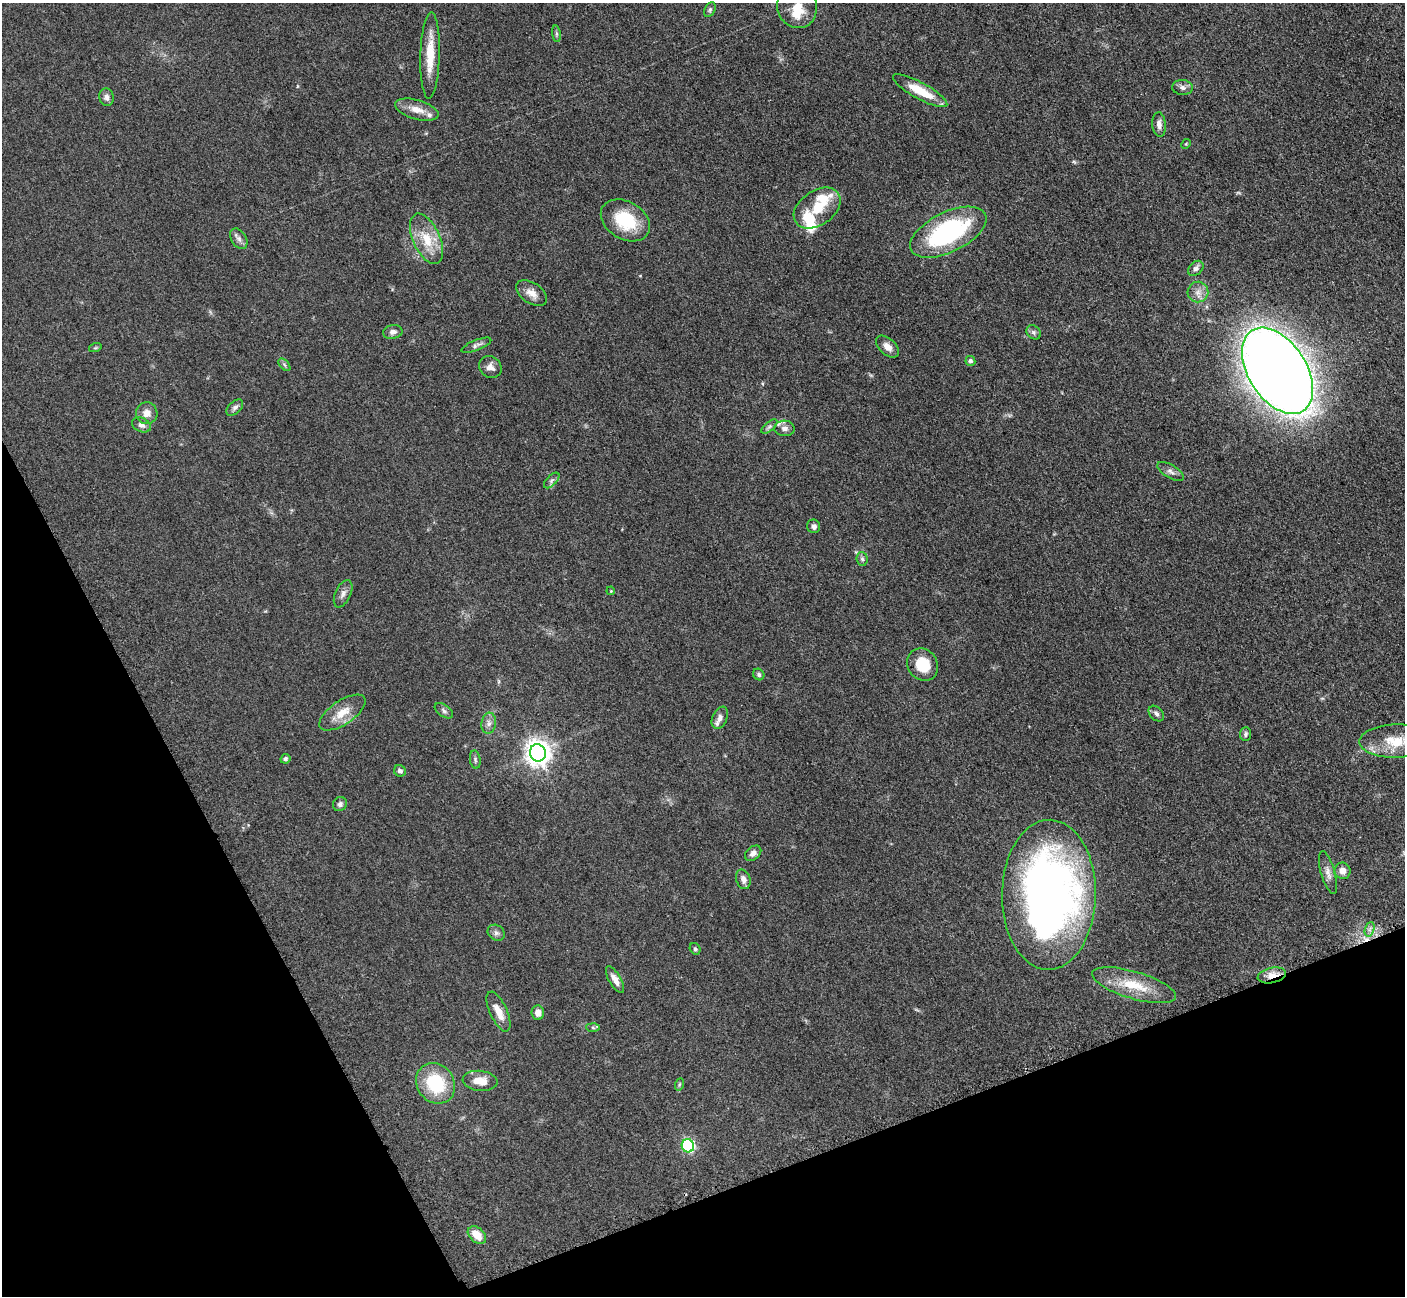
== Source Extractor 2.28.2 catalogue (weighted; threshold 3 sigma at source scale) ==
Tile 14 of 4 x 4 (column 2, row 4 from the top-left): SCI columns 1423-2825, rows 298-1591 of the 5698 x 5663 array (HDU 1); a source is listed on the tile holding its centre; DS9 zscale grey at full resolution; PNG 1407 x 1298 px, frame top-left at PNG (2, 3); each listed source drawn as its Kron ellipse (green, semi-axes under 4 px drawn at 4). Shown black and unused: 21% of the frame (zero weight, under 3 of 5 exposures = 4% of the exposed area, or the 3 px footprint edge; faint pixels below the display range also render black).
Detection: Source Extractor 2.28.2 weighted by HDU 2 'WHT'; one run over the whole footprint, this tile lists its part. Background 0.0525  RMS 0.0056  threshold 0.0251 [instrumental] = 3 sigma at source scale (4.5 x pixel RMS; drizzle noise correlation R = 1.50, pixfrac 1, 0.05/0.05 arcsec/px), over >= 5 px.
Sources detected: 79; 1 inside a brighter object's white glare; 1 cosmic-ray / hot-pixel residue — neither listed nor drawn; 6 inside a brighter listed object's ellipse — not listed separately; the other 71 listed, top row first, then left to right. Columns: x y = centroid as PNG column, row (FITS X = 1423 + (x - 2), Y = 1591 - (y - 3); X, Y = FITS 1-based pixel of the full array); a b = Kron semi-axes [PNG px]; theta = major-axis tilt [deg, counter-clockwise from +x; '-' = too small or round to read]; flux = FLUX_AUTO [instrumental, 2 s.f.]
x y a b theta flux
797 7 21 19 -71 12
710 10 8 5 64 1.1
556 34 8 4 -82 1.1
430 55 43 9 88 14
1182 88 10 7 -5 2.3
920 91 30 8 -29 14
107 97 9 7 -76 2.4
417 110 22 9 -16 6.4
1159 125 12 6 -85 3
1186 144 5 4 - 0.58
817 208 26 17 35 15
625 220 26 19 -31 24
948 232 41 20 26 81
239 239 11 7 -59 2.4
426 239 27 13 -66 14
1196 268 9 6 46 2
1198 292 10 10 - 4
531 293 17 10 -34 4.9
393 332 10 6 10 2.3
1034 332 8 6 -45 1.5
476 345 16 5 22 1.8
887 347 13 8 -42 4
95 348 6 4 18 0.74
970 361 5 5 - 1.7
284 365 7 4 -46 0.98
490 367 12 10 -41 3.6
1278 371 48 29 -57 1200
235 408 10 6 44 1.8
147 413 11 10 - 4.7
141 425 10 7 -25 2.6
769 426 10 4 39 1.4
784 428 10 7 -2 2.6
1171 471 15 6 -31 2.4
552 480 10 5 46 1.4
814 526 7 6 - 2
862 559 7 5 -85 1.2
611 591 4 3 - 0.47
343 594 14 7 65 2.8
923 665 17 15 -55 14
759 674 6 5 - 1.2
444 711 10 6 -35 1.6
342 713 26 12 34 9.5
1156 714 9 6 -47 1.7
720 718 11 7 66 2.7
489 723 10 7 83 2.6
1245 734 7 5 87 1.2
1396 741 37 16 1 17
538 753 9 8 - 540
285 759 5 4 - 1.2
475 759 9 5 -82 1.2
400 771 6 5 - 1.4
340 804 7 6 - 1.7
753 853 9 6 40 2.6
1343 871 8 8 - 3.7
1328 873 22 7 -74 3.6
743 879 10 7 -73 3.1
1049 895 75 47 89 320
1370 929 7 4 71 1.6
496 933 9 7 -35 1.9
695 949 6 5 - 0.95
1272 975 14 7 12 6.1
615 979 15 6 -60 3.9
1134 985 44 13 -16 18
499 1012 21 8 -66 6.9
538 1013 7 6 - 4
593 1028 6 4 -3 1
480 1081 17 10 -6 7.2
436 1083 21 18 -53 29
680 1084 6 4 70 0.77
688 1146 6 6 - 73
477 1235 10 7 -43 8.3
Overlapping masked pixels (flux is a lower limit): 1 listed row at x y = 1272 975
Isophote crosses this tile's border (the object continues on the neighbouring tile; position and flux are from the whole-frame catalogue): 2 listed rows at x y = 797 7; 1396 741